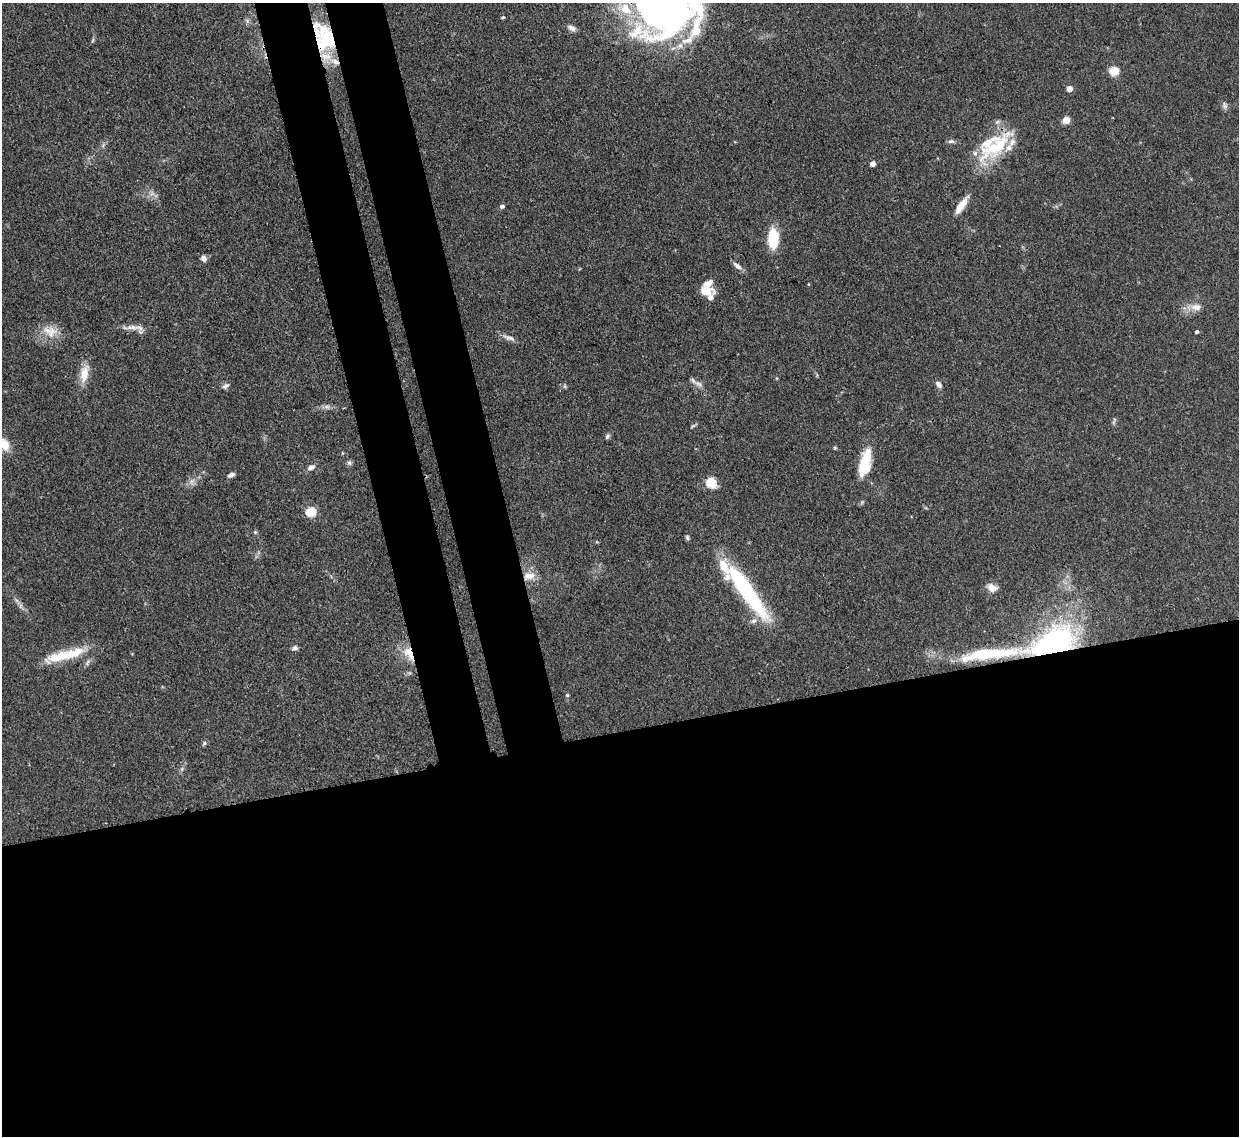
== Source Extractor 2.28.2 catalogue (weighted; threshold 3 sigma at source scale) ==
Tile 15 of 4 x 4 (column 3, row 4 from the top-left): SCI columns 2558-3794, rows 215-1348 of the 5110 x 5091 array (HDU 1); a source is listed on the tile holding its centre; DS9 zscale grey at full resolution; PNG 1241 x 1138 px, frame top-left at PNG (2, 3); no overlay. Shown black and unused: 42% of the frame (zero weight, under 3 of 4 exposures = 9% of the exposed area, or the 3 px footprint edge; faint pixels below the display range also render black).
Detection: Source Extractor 2.28.2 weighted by HDU 2 'WHT'; one run over the whole footprint, this tile lists its part. Background 0.146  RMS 0.0052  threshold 0.0234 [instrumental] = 3 sigma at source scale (4.5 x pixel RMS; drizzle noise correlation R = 1.50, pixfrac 1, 0.05/0.05 arcsec/px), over >= 5 px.
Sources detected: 69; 1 inside a brighter object's white glare — not listed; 13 inside a brighter listed object's ellipse — not listed separately; the other 55 listed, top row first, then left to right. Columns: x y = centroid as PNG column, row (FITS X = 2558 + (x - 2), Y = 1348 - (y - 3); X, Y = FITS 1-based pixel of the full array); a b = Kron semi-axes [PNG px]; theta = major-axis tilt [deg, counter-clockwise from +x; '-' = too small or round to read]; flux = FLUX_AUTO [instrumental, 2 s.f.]
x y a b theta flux
678 7 35 10 -74 38
625 9 22 15 -37 17
503 17 5 4 - 0.66
571 28 10 6 -25 2.4
326 36 36 16 48 18
335 61 14 7 -25 4.5
1114 71 5 5 - 27
1069 89 4 4 - 5.7
1225 106 10 6 -72 1.6
1066 120 5 5 - 12
951 141 9 5 1 1.4
987 143 59 27 64 27
872 163 4 4 - 3.7
961 205 24 7 54 6.9
502 206 6 5 - 1.3
773 239 23 11 -88 16
204 258 7 6 - 2.3
737 266 12 6 -37 2.7
706 291 20 10 -8 6.6
1196 307 15 9 -3 4.6
132 327 21 6 0 4.3
1197 332 4 4 - 1
51 333 19 13 60 7.7
511 338 10 5 -22 2
84 374 24 10 76 7.7
698 384 13 6 -30 2.7
939 384 9 6 -51 2.2
225 386 10 6 33 1.6
565 386 5 5 - 0.82
327 407 9 6 -6 1.9
1114 421 11 3 72 0.97
693 426 9 3 34 0.89
607 436 7 5 47 1.2
4 444 14 9 -57 8.9
835 448 5 4 - 0.68
349 463 7 6 - 1.2
865 463 29 11 77 20
311 467 10 7 26 2.3
231 475 8 5 23 2
192 481 8 6 45 2.2
711 482 6 5 - 35
311 512 5 5 - 34
255 532 6 5 - 0.77
687 537 7 5 -75 0.92
529 576 17 9 12 5.8
992 588 13 10 -24 3.6
746 589 73 15 -54 61
1053 645 37 22 32 130
295 648 7 5 7 1.7
409 653 20 10 -57 9
989 654 113 15 6 50
59 657 40 14 16 16
567 695 5 5 - 0.71
204 743 6 5 - 0.98
182 769 7 4 89 1
Overlapping masked pixels (flux is a lower limit): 6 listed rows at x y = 326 36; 335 61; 529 576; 1053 645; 409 653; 989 654
Isophote crosses this tile's border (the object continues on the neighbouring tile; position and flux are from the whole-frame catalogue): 2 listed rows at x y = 678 7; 4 444